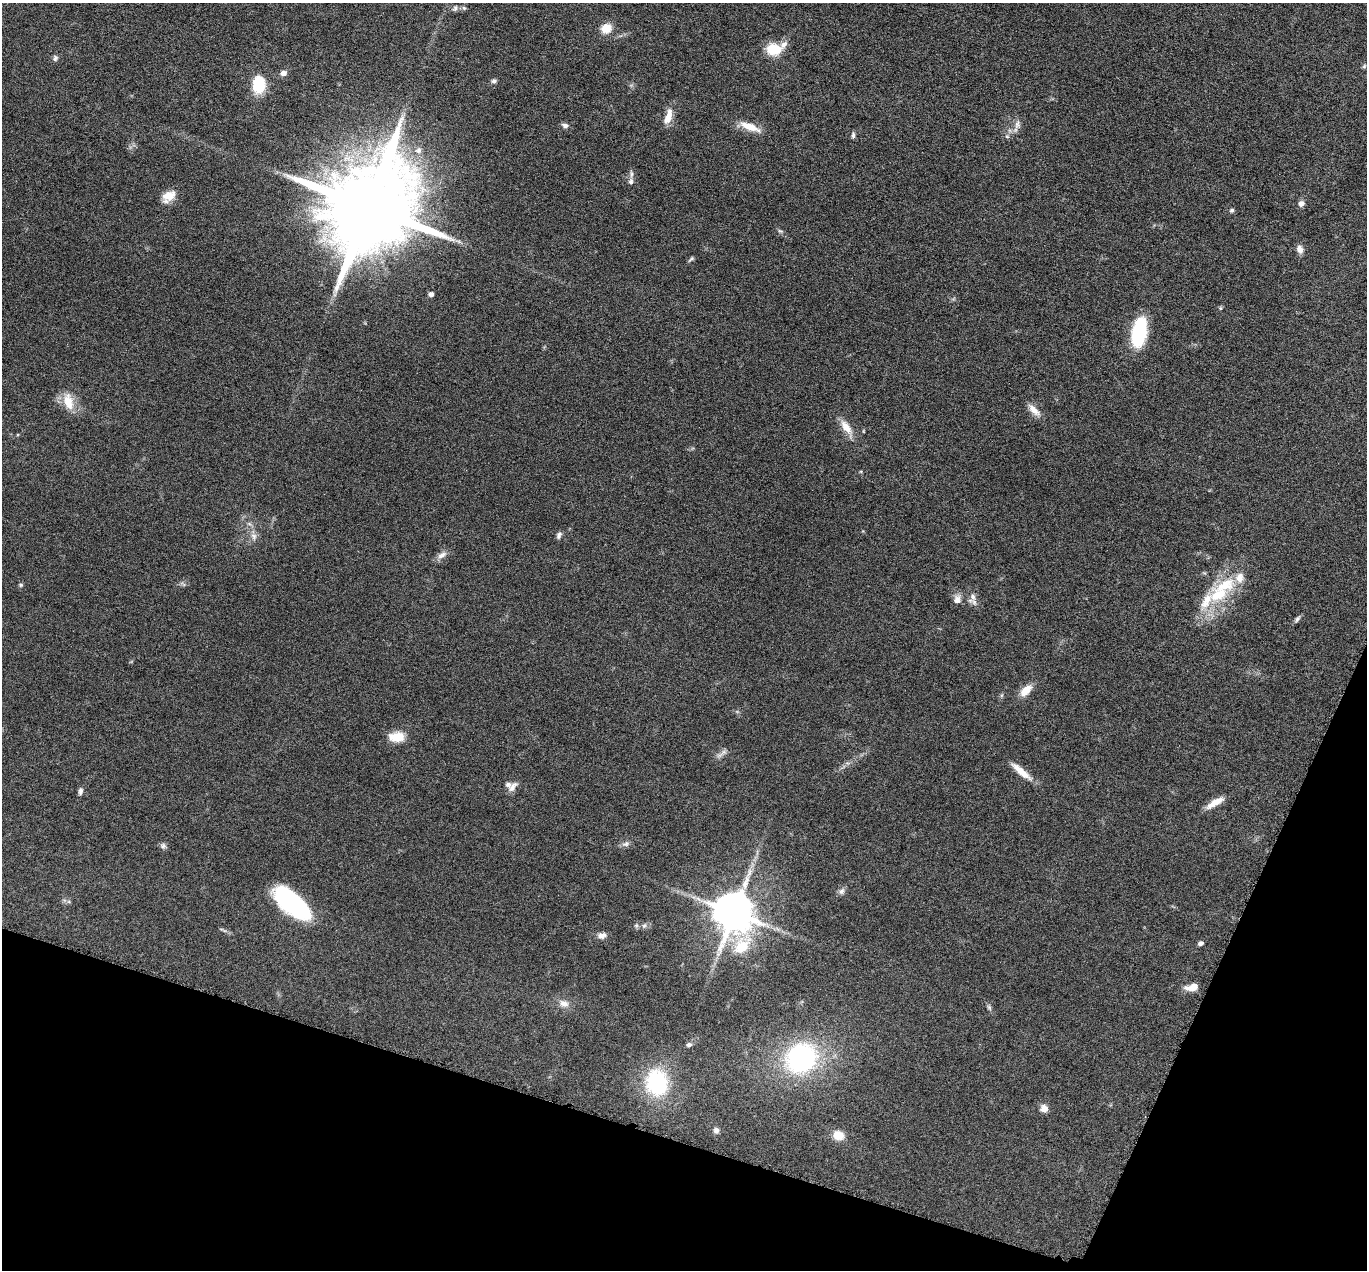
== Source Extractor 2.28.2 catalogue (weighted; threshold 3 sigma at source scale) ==
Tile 15 of 4 x 4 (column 3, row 4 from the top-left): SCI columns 2734-4098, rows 271-1538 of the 5469 x 5483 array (HDU 1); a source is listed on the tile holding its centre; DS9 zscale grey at full resolution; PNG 1369 x 1272 px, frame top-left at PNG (2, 3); no overlay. Shown black and unused: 16% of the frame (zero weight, under 4 of 8 exposures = <1% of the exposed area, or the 3 px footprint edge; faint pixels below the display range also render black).
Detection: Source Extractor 2.28.2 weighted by HDU 2 'WHT'; one run over the whole footprint, this tile lists its part. Background 0.0374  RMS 0.004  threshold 0.0162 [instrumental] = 3 sigma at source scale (4.09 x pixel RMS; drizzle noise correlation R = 1.36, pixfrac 0.8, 0.05/0.05 arcsec/px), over >= 5 px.
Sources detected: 68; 6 inside a brighter listed object's ellipse — not listed separately; the other 62 listed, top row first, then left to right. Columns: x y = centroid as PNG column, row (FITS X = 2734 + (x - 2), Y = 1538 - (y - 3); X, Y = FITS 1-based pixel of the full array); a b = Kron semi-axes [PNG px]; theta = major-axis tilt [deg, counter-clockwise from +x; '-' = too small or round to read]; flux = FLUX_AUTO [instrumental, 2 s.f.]
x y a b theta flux
455 8 9 6 66 0.98
464 8 6 6 - 0.71
606 28 11 9 30 5.6
774 49 17 13 -6 9.1
55 58 8 6 81 0.93
1364 66 7 5 67 0.58
283 73 8 6 8 1.8
494 81 7 6 - 0.9
259 84 15 10 -90 17
668 117 21 8 71 4.3
565 125 9 6 -12 1.3
1017 125 14 8 81 2.1
750 127 28 8 -21 5.8
853 135 8 5 90 0.85
1007 136 6 4 -2 0.57
418 150 9 9 - 1.7
631 181 8 6 84 1.1
169 195 16 11 19 4.8
1301 204 8 7 - 1.5
369 206 25 20 64 8900
1232 210 5 5 - 0.85
780 231 8 4 -35 0.62
1300 249 10 7 -68 2.2
691 259 10 4 38 0.66
431 294 6 5 - 1.2
1220 308 6 4 89 0.46
1139 332 27 13 79 27
68 401 24 12 -74 6.8
1034 410 20 8 -44 3.2
847 428 25 9 -57 4.8
559 535 9 6 68 1.1
254 536 11 8 -75 2.1
442 555 15 7 31 2.1
21 585 6 5 - 0.53
1218 595 35 17 26 15
957 600 12 9 78 2.3
974 602 11 7 -79 1.8
1297 619 11 5 56 0.86
1026 690 16 9 46 4.9
396 737 18 11 0 6.5
724 752 9 7 17 1.4
1021 771 30 7 -40 5.4
512 787 17 8 51 2.3
80 791 10 5 82 1.1
1215 802 24 7 30 4.4
626 844 10 7 26 1.4
163 846 8 8 - 1.1
841 891 10 8 40 1.4
291 903 41 18 -40 42
734 913 15 12 -78 1000
644 925 7 5 67 0.82
602 935 11 8 6 2
1201 943 6 5 - 1
1192 987 16 8 12 3.3
564 1003 13 10 -15 2.7
989 1007 9 5 -63 0.8
689 1045 6 5 - 1.1
801 1058 26 22 40 68
657 1082 23 19 -83 35
1044 1108 9 9 - 2.3
716 1130 7 6 - 1.3
838 1135 13 11 -16 5